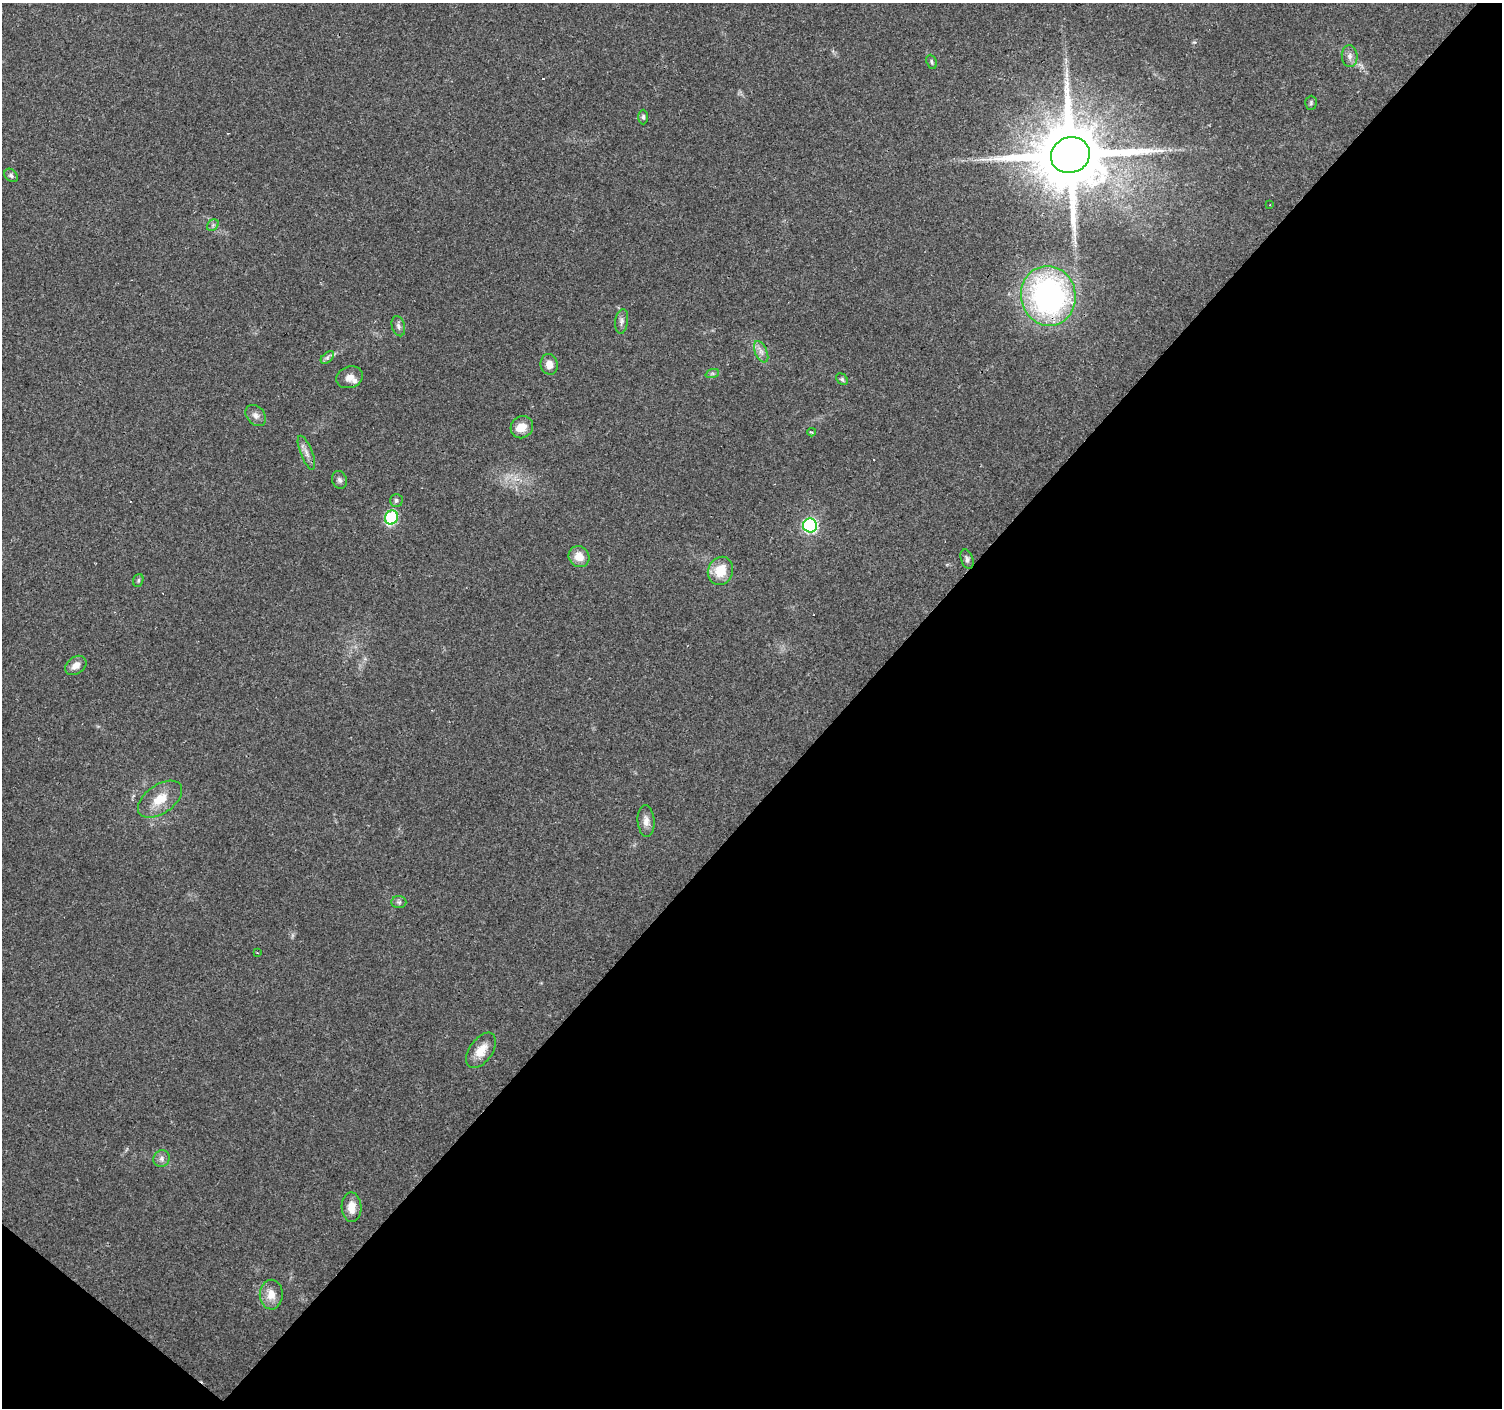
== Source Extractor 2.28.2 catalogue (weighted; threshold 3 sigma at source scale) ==
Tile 15 of 4 x 4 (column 3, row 4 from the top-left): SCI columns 3001-4500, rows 168-1573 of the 6002 x 6022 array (HDU 1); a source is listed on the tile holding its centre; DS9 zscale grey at full resolution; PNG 1504 x 1410 px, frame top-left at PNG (2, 3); each listed source drawn as its Kron ellipse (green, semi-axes under 4 px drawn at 4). Shown black and unused: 45% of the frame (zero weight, under 3 of 4 exposures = <1% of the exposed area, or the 3 px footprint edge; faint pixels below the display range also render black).
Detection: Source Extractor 2.28.2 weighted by HDU 2 'WHT'; one run over the whole footprint, this tile lists its part. Background 0.0579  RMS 0.004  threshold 0.0179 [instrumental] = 3 sigma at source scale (4.5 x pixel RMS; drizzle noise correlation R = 1.50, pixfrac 1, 0.0396/0.0396 arcsec/px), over >= 5 px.
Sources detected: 43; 3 cosmic-ray / hot-pixel residue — neither listed nor drawn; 2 inside a brighter listed object's ellipse — not listed separately; the other 38 listed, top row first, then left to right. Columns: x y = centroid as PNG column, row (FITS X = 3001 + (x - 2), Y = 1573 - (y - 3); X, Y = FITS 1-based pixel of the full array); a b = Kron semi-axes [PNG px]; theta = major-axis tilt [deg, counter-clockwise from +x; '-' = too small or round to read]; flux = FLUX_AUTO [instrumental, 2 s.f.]
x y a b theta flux
1350 56 11 8 -86 1.9
932 62 7 5 -68 0.79
1311 103 7 5 87 0.76
643 117 7 5 89 0.9
1070 155 20 17 22 5000
11 175 7 6 - 1
1269 205 3 2 - 0.32
213 225 6 5 - 0.81
1048 296 30 27 -80 110
622 321 12 6 83 1.5
398 326 10 6 -74 1.4
761 352 11 6 -65 1.9
327 357 8 5 44 1
549 364 10 8 -80 3.2
712 374 7 4 19 0.73
349 377 14 10 18 3.1
842 379 6 5 - 0.74
256 415 12 8 -49 2
522 427 12 10 42 4.6
812 432 4 3 - 0.52
306 453 18 6 -68 2.4
339 480 9 7 -72 1.2
396 500 6 6 - 0.98
391 518 7 6 - 33
810 525 7 7 - 65
579 557 11 10 - 5
967 559 10 6 -72 1.3
720 571 14 12 66 9.2
138 580 6 5 - 0.69
76 665 11 8 38 3.2
160 799 25 14 35 8.4
646 821 16 8 -86 2.8
399 902 7 6 - 0.96
257 953 3 2 - 0.3
481 1050 20 11 54 5.8
162 1159 8 8 - 1.7
352 1207 15 10 -87 4.8
271 1295 15 11 90 4.7